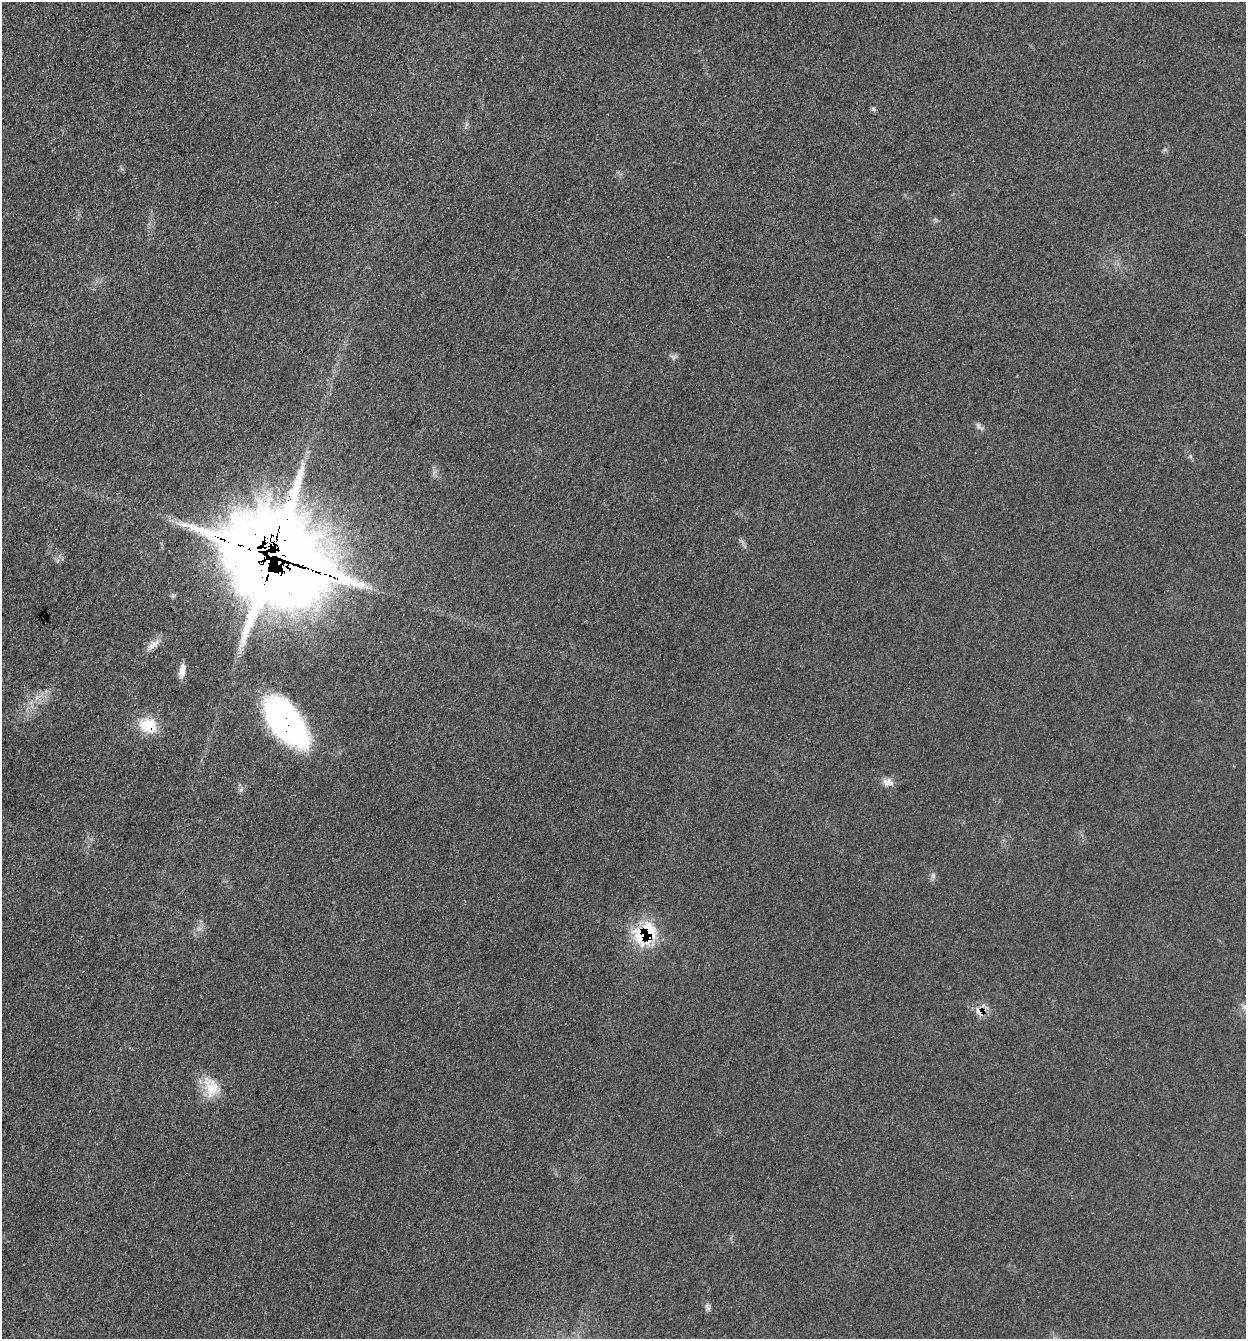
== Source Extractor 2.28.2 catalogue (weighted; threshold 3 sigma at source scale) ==
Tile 11 of 4 x 4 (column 3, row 3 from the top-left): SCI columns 2753-3996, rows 1343-2679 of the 5375 x 5358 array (HDU 1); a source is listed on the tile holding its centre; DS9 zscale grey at full resolution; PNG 1248 x 1341 px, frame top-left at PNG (2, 2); no overlay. Shown black and unused: <1% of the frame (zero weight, under 3 of 4 exposures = <1% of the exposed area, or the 3 px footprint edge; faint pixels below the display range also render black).
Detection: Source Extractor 2.28.2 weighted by HDU 2 'WHT'; one run over the whole footprint, this tile lists its part. Background 0.0857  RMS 0.0065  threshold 0.029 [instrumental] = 3 sigma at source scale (4.5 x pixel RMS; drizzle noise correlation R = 1.50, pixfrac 1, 0.05/0.05 arcsec/px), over >= 5 px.
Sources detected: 15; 1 inside a brighter object's white glare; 1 long thin detection or spike segment (spike, bleed or trail) — not listed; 1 inside a brighter listed object's ellipse — not listed separately; the other 12 listed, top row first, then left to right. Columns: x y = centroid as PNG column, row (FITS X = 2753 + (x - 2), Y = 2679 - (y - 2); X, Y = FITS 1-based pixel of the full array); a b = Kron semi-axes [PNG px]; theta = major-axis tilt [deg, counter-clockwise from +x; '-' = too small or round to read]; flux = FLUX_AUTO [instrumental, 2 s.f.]
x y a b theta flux
673 357 8 4 -53 1.5
978 426 9 5 -68 1.8
276 554 61 50 -28 6600
182 670 19 7 82 5.2
287 723 52 25 -52 180
148 726 21 16 -10 18
888 782 15 10 -9 4.6
933 876 7 5 -45 1.5
645 934 27 20 41 43
1244 1007 7 6 - 2.2
981 1012 18 10 -13 6.8
211 1087 28 19 -69 16
Overlapping masked pixels (flux is a lower limit): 5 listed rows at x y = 276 554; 287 723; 148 726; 645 934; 981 1012
Unlisted compact peaks at least as high as the median listed source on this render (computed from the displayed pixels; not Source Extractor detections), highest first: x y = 873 109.